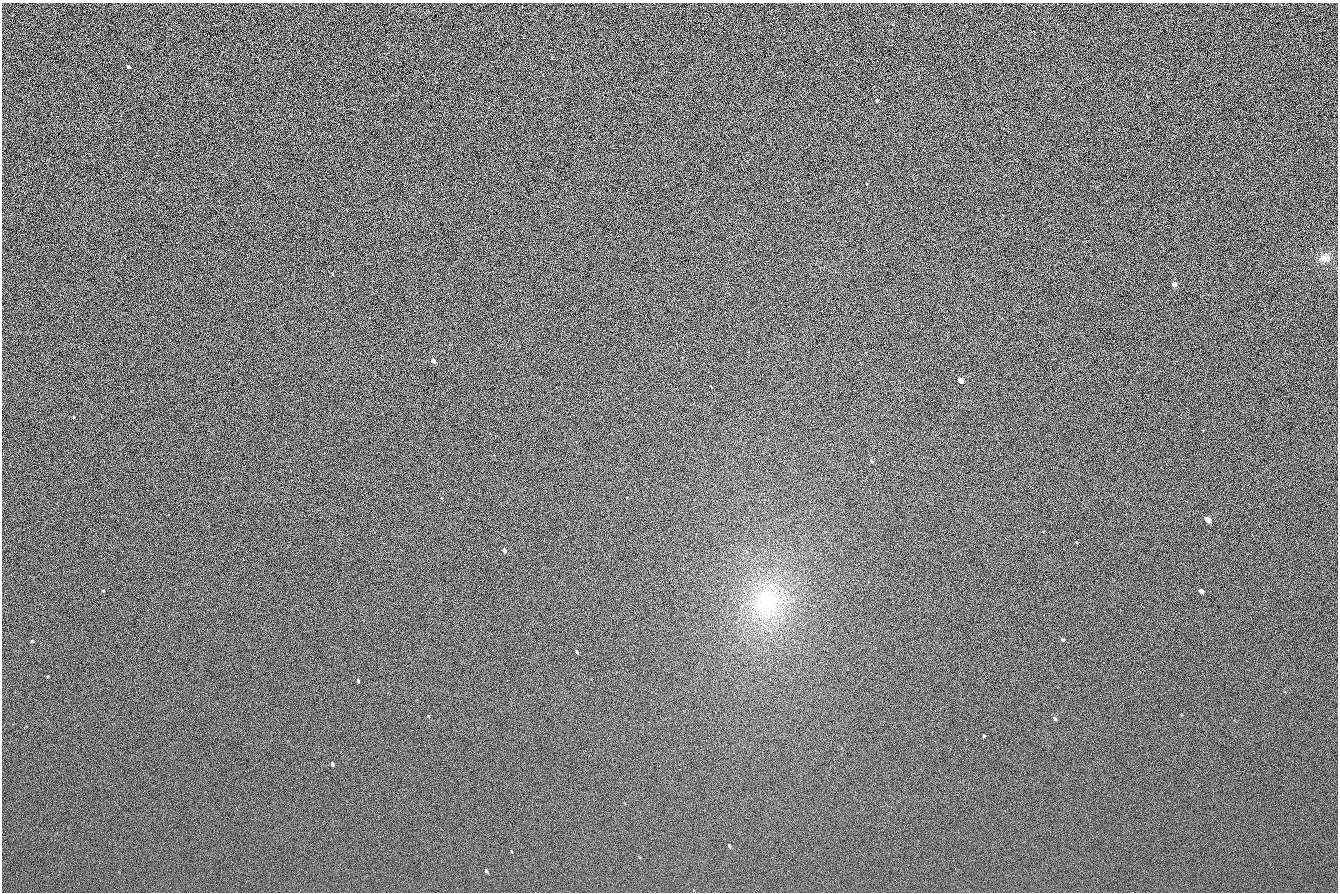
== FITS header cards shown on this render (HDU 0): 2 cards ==
NAXIS1  =                 1336 / length of data axis 1
NAXIS2  =                  890 / length of data axis 2

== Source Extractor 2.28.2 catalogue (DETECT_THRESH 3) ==
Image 1336 x 890 px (HDU 0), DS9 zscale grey, 1 PNG px = 1 image px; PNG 1340 x 894 px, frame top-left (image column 1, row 890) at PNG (2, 3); no overlay
Background 117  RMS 21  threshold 62.5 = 3 sigma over >= 5 px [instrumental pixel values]
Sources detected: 20; all 20 listed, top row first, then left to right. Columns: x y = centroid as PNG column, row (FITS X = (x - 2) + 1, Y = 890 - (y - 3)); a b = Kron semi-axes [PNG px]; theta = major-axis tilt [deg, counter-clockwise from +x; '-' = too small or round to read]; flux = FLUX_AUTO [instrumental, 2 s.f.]
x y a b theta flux
129 67 4 2 - 1700
877 100 4 3 - 1700
1325 258 13 11 -2 11000
1174 284 4 4 - 6900
433 361 4 3 - 7600
961 380 4 4 - 11000
871 461 5 3 - 1300
1207 519 5 4 - 10000
504 550 4 3 - 4400
1201 591 5 4 - 4700
767 602 44 39 56 150000
1063 640 4 3 - 1800
32 641 4 4 - 1200
577 652 4 3 - 1900
358 680 4 3 - 2200
1055 718 5 3 - 2600
984 736 3 2 - 1300
332 764 4 3 - 3000
729 846 4 3 - 1700
486 871 4 3 - 2100